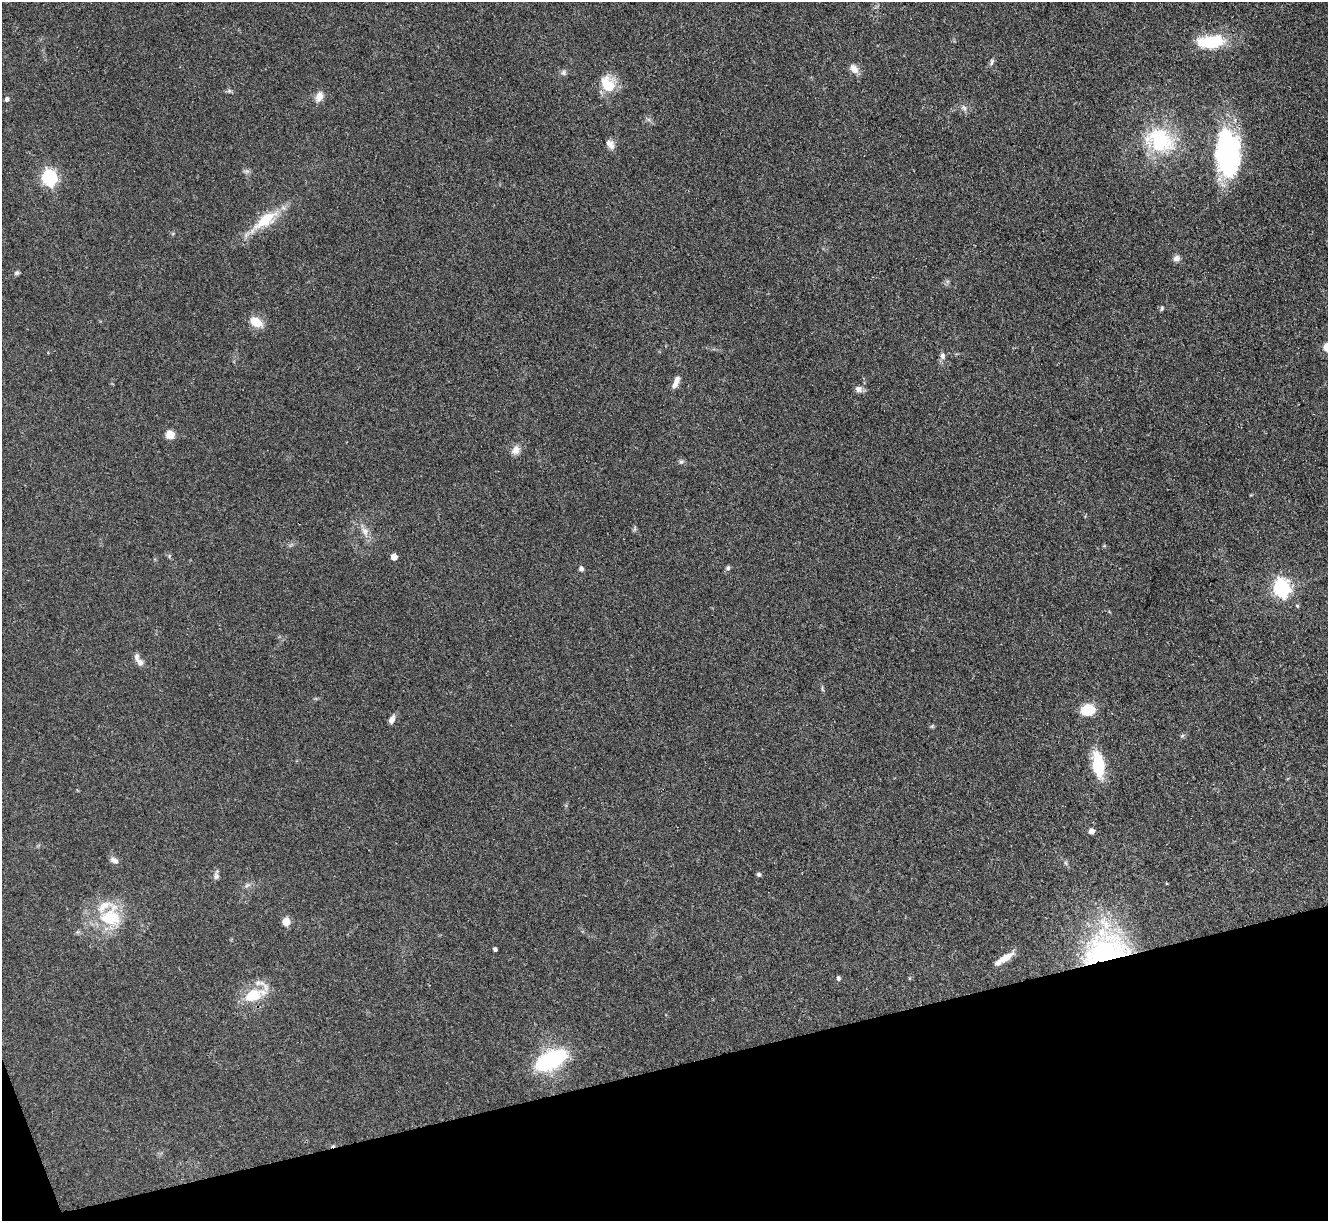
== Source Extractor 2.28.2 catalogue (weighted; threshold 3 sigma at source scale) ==
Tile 14 of 4 x 4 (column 2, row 4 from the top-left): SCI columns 1329-2654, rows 271-1489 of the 5309 x 5293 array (HDU 1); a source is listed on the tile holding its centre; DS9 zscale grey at full resolution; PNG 1330 x 1223 px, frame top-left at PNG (2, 2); no overlay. Shown black and unused: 13% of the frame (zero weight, under 3 of 4 exposures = <1% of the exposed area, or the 3 px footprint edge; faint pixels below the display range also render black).
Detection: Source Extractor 2.28.2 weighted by HDU 2 'WHT'; one run over the whole footprint, this tile lists its part. Background 0.0855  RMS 0.0062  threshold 0.0281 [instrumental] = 3 sigma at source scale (4.5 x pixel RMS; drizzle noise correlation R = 1.50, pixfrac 1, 0.05/0.05 arcsec/px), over >= 5 px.
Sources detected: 57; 5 inside a brighter listed object's ellipse — not listed separately; the other 52 listed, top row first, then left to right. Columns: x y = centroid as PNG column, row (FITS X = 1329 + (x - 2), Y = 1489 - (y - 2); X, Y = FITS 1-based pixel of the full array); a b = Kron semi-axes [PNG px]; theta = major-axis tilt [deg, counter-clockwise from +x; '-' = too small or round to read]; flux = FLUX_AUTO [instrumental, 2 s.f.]
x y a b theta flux
1210 42 37 16 5 26
992 62 10 5 78 1.5
854 69 13 8 -51 4.7
563 72 7 7 - 1.7
608 85 19 14 -60 17
229 91 6 5 - 1.1
319 96 12 8 70 5
7 99 5 4 - 1.6
964 108 9 5 -54 1.8
1159 140 40 30 -28 45
610 144 12 8 -54 3.6
1227 153 48 23 -87 97
49 178 7 6 - 130
265 220 33 14 36 21
1176 258 9 7 29 2.5
17 273 6 5 - 1.2
1162 308 6 4 83 0.85
256 322 15 9 -30 9.3
942 356 9 7 -89 2.2
677 380 10 7 69 3.2
858 389 10 8 -50 2.7
170 435 10 9 - 5.4
516 450 13 10 57 4.3
681 462 6 5 - 1.2
365 531 14 8 -69 4.4
169 556 6 3 72 0.74
394 557 5 5 - 6.4
728 568 6 6 - 1.4
581 569 5 5 - 2
1281 588 8 7 - 200
1297 606 5 4 - 0.87
140 662 9 8 - 2.7
822 689 8 3 -77 0.94
1088 710 13 10 10 19
392 719 12 7 65 2.7
932 726 6 4 46 0.81
1182 736 6 4 20 0.87
1098 764 28 12 -80 25
1091 831 5 5 - 4.2
114 860 12 7 -26 2.6
1066 863 7 4 -71 1.1
759 874 5 4 - 1.4
216 876 9 7 90 1.8
247 885 7 4 20 1.2
110 917 26 25 - 31
286 922 5 5 - 16
495 949 4 3 - 1.5
1105 950 58 40 19 110
1005 958 19 7 32 7.6
838 978 5 4 - 1.4
254 995 23 12 19 21
550 1060 29 14 27 71
Overlapping masked pixels (flux is a lower limit): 1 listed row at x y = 1105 950